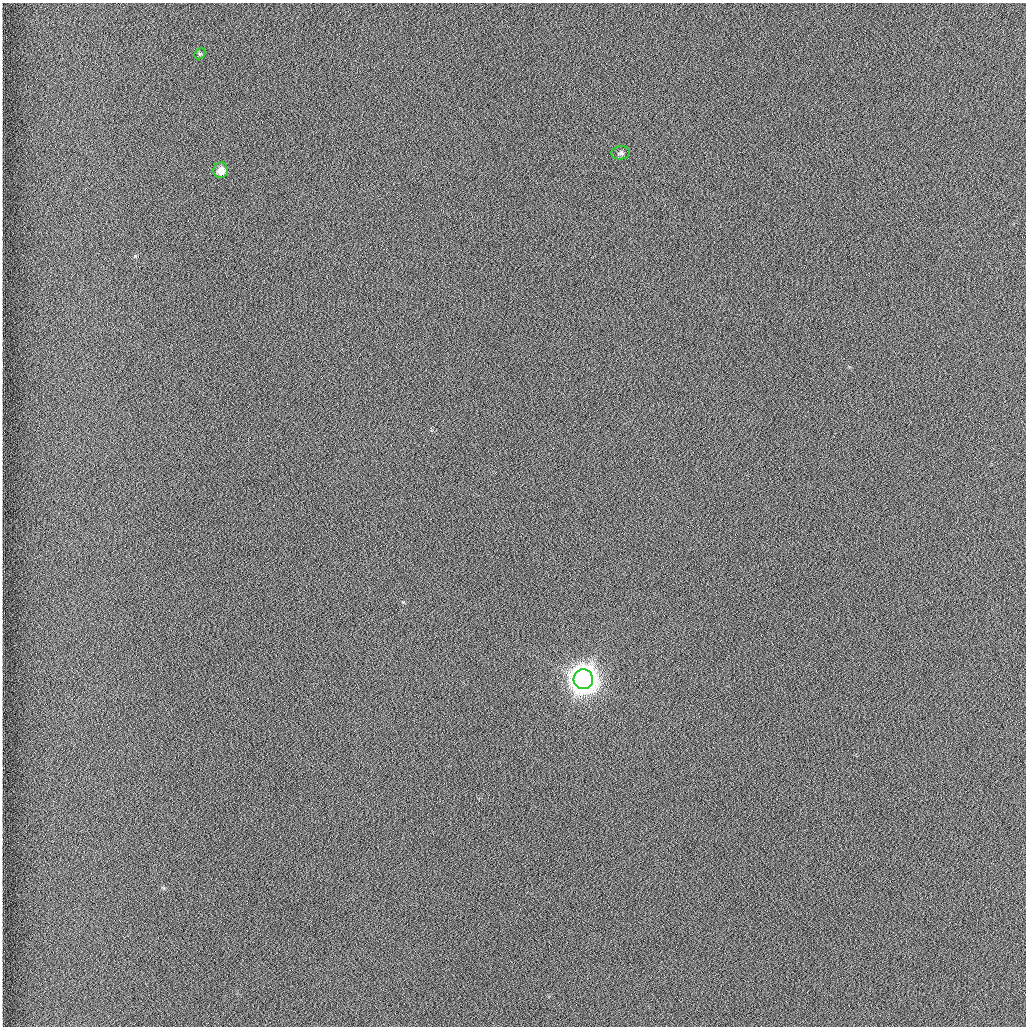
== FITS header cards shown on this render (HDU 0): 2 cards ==
NAXIS1  =                 1024 /fastest changing axis
NAXIS2  =                 1024 /next to fastest changing axis

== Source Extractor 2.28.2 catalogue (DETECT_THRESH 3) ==
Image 1024 x 1024 px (HDU 0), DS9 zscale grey, 1 PNG px = 1 image px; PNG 1028 x 1028 px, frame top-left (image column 1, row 1024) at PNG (2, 3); each listed source drawn as its Kron ellipse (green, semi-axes under 4 px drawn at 4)
Background 1260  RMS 5.9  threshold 17.7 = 3 sigma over >= 5 px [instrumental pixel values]
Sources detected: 4; all 4 listed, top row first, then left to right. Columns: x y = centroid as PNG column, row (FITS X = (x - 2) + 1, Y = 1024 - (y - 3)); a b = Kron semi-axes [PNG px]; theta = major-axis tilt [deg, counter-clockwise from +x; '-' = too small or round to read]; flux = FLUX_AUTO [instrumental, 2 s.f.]
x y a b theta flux
200 54 6 5 - 560
621 153 9 6 6 1200
221 170 8 7 - 4400
583 679 10 9 - 950000